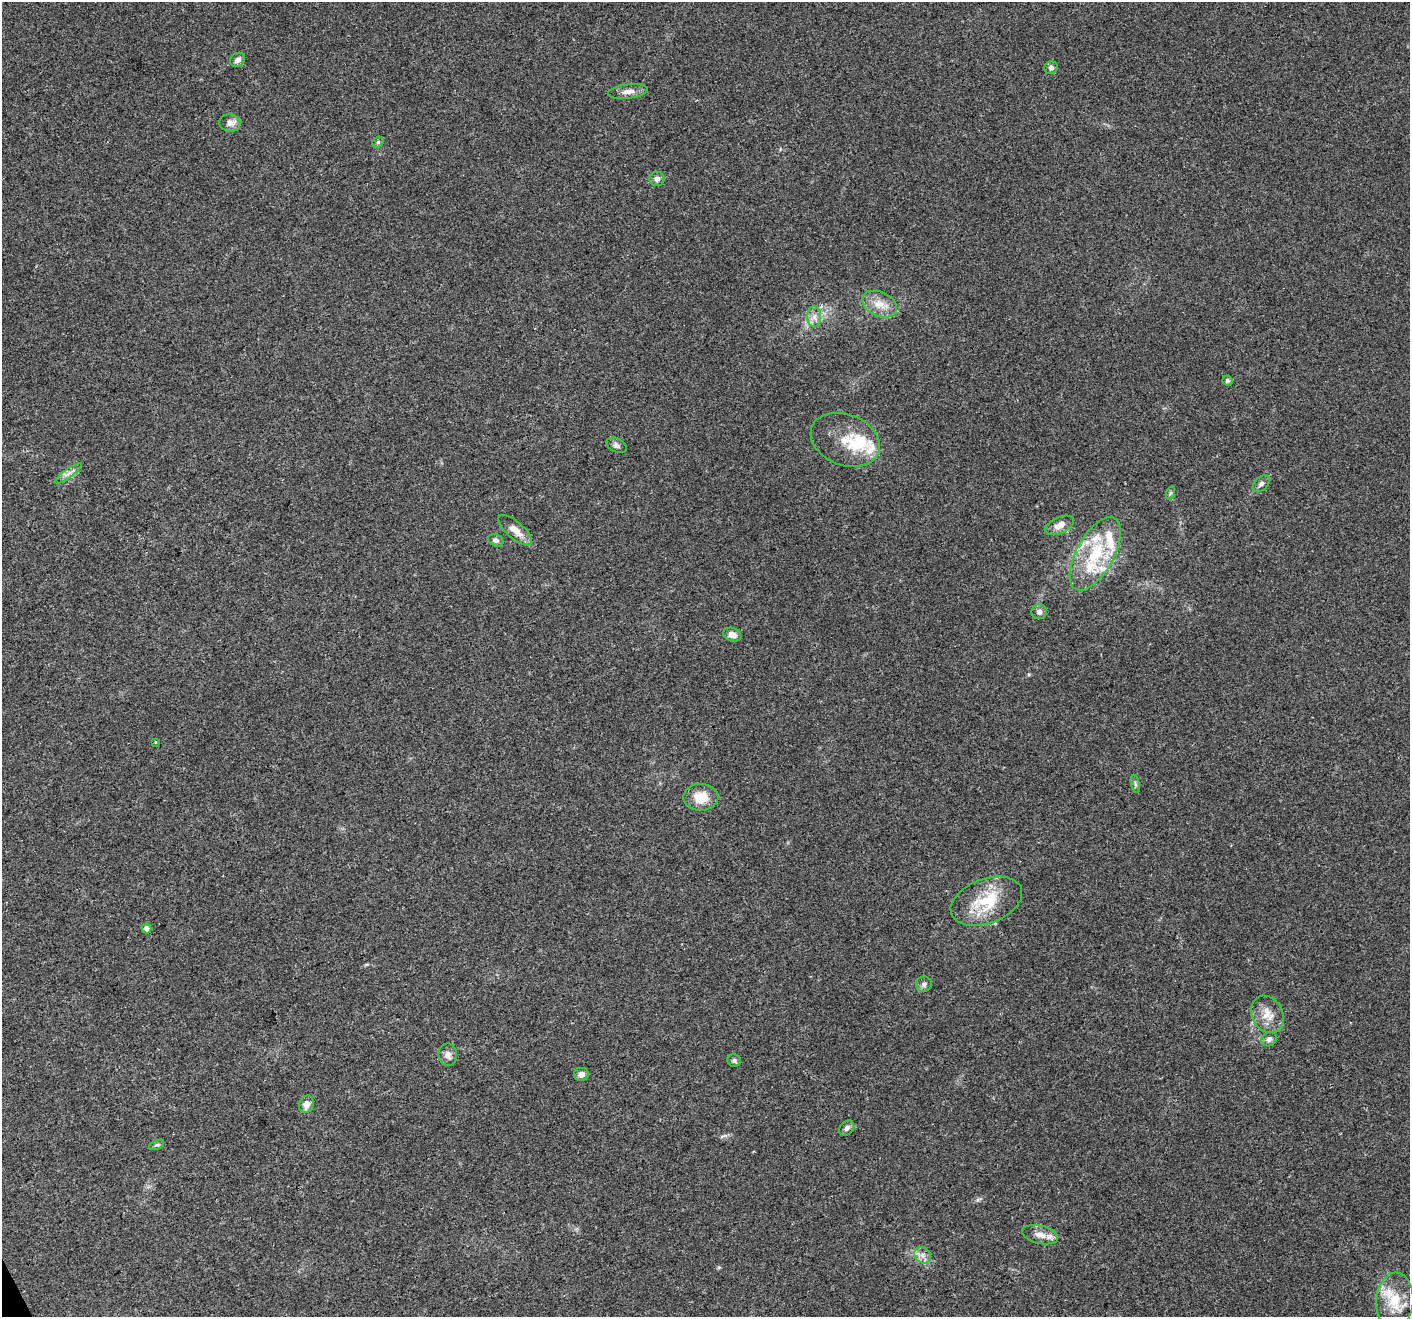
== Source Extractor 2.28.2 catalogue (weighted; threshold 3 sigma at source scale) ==
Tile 7 of 4 x 4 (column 3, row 2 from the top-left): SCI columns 2883-4290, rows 2848-4162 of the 5761 x 5639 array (HDU 1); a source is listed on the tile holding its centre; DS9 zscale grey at full resolution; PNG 1412 x 1319 px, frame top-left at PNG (2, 2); each listed source drawn as its Kron ellipse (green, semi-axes under 4 px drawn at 4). Shown black and unused: <1% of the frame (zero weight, under 3 of 4 exposures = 7% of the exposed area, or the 3 px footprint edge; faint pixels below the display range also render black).
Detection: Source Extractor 2.28.2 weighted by HDU 2 'WHT'; one run over the whole footprint, this tile lists its part. Background 0.0499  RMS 0.0041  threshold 0.0185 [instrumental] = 3 sigma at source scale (4.5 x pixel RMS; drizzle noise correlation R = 1.50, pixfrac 1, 0.0396/0.0396 arcsec/px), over >= 5 px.
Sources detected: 44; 1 inside a brighter object's white glare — neither listed nor drawn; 6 inside a brighter listed object's ellipse — not listed separately; the other 37 listed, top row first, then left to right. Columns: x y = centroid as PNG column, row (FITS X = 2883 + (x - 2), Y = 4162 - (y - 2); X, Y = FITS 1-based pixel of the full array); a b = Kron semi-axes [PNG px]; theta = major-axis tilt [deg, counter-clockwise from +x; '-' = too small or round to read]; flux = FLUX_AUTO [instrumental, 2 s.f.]
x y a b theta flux
238 60 8 6 38 2
1051 68 7 6 - 1.3
628 92 20 7 7 3
230 123 10 9 - 2.4
378 142 6 5 - 0.68
657 179 7 7 - 1.6
879 304 18 12 -24 5.7
814 317 10 7 -89 2.4
1227 381 5 5 - 1.1
845 440 36 25 -22 13
616 445 11 6 -27 1.4
68 474 16 2 36 1
1261 484 10 6 44 1.5
1170 493 7 4 71 0.64
1060 525 15 8 24 3.8
515 530 21 8 -41 4.4
496 540 8 6 -23 1.4
1095 554 40 19 61 25
1039 612 7 7 - 1.6
732 635 9 6 -22 2.7
155 742 4 2 - 0.26
1135 784 9 3 -77 0.76
701 797 17 13 1 7.6
986 901 37 22 21 18
146 928 5 4 - 1.8
924 984 8 7 - 1.3
1267 1014 19 15 -61 6.2
1269 1039 8 6 37 1.5
448 1055 11 9 -81 2.4
734 1061 7 6 - 0.94
581 1074 7 6 - 2.1
306 1104 9 7 68 2.7
847 1128 8 6 44 1.6
156 1145 8 4 25 0.73
1040 1235 18 9 -14 3.8
923 1255 9 7 -46 2
1395 1301 28 18 86 12
Overlapping masked pixels (flux is a lower limit): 1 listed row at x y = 986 901